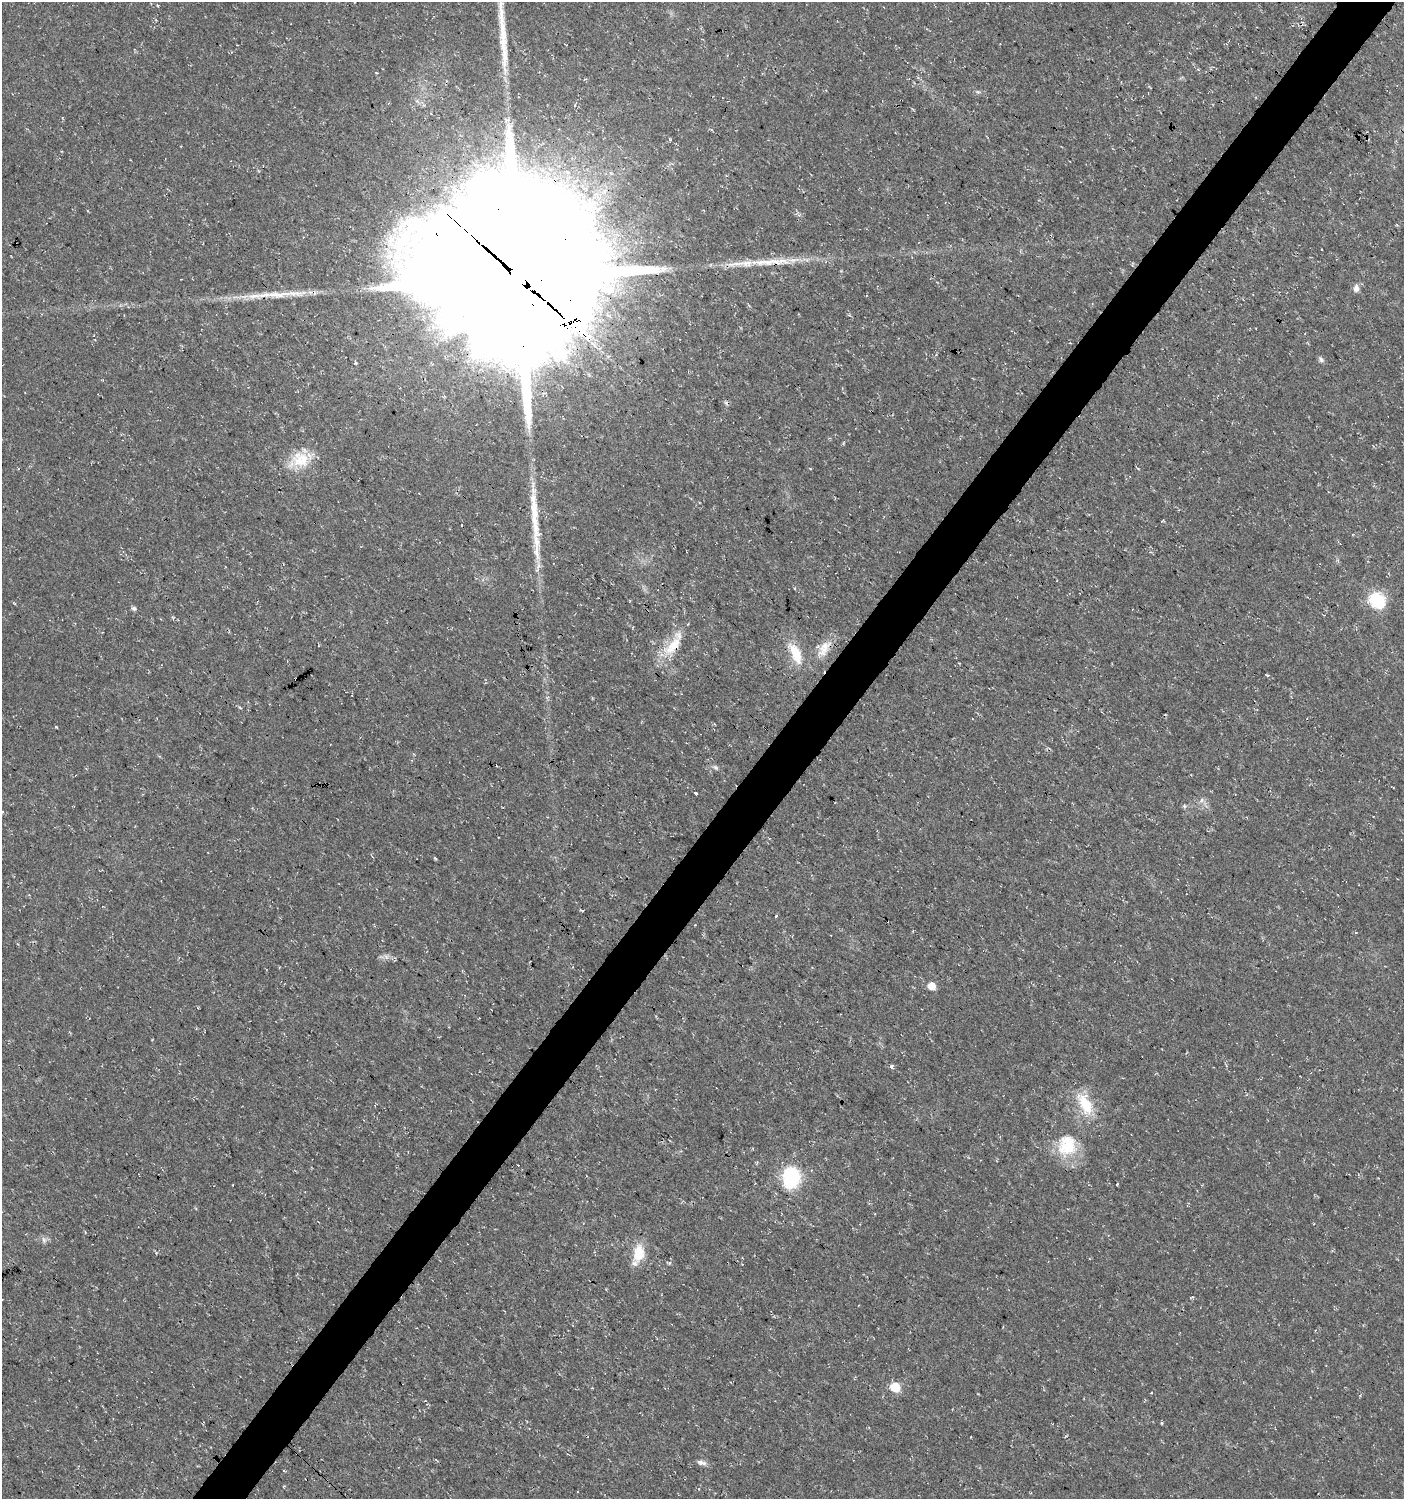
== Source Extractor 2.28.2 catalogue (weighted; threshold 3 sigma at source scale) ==
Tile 10 of 4 x 4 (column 2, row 3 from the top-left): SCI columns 1643-3044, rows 1500-2996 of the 6029 x 6004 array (HDU 1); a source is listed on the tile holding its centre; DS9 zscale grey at full resolution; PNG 1406 x 1501 px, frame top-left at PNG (2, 2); no overlay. Shown black and unused: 4% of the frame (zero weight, under 3 of 4 exposures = <1% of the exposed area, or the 3 px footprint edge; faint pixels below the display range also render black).
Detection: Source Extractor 2.28.2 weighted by HDU 2 'WHT'; one run over the whole footprint, this tile lists its part. Background 0.0176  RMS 0.0035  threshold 0.0156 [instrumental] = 3 sigma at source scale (4.5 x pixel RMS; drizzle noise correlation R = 1.50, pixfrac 1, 0.0396/0.0396 arcsec/px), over >= 5 px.
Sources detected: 58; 2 inside a brighter object's white glare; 7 cosmic-ray / hot-pixel residue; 2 long thin detections or spike segments (spike, bleed or trail) — not listed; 6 inside a brighter listed object's ellipse — not listed separately; the other 41 listed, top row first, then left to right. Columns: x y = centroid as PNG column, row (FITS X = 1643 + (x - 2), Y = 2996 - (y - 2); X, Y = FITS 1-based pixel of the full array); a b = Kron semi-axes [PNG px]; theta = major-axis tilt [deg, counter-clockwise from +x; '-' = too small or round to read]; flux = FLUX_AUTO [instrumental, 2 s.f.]
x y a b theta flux
1150 87 7 2 -45 0.32
978 92 6 4 -18 0.52
670 139 5 3 - 0.48
1321 249 3 2 - 0.61
793 260 18 6 6 3.1
759 262 28 8 1 5.8
731 264 17 5 9 2.5
518 277 56 47 -3 22000
1356 288 9 7 87 1.7
278 294 42 8 2 8.6
571 323 16 7 -46 550
1321 359 9 6 -48 0.91
726 403 6 4 -74 0.58
299 460 29 21 24 11
1377 600 7 7 - 71
134 608 6 6 - 0.74
173 618 6 3 -73 0.4
673 646 36 15 44 10
824 649 27 13 61 5.7
796 653 30 12 -67 8.9
1267 675 5 3 - 0.38
240 708 5 3 - 0.4
56 727 3 3 - 0.51
715 767 8 6 -32 0.85
696 793 4 3 - 2.1
1202 800 8 6 39 1.1
1184 806 6 4 -46 0.57
435 858 5 3 - 0.38
776 916 3 3 - 1
932 986 6 5 - 5.4
891 1067 4 3 - 9.1
1085 1104 34 15 -63 12
1067 1145 29 26 88 14
791 1178 26 21 82 20
44 1240 8 6 -85 1.1
639 1253 22 14 80 7.8
1192 1297 6 2 29 0.33
895 1387 6 6 - 17
1162 1423 4 3 - 0.42
701 1462 14 5 -14 1.5
284 1470 3 2 - 0.74
Overlapping masked pixels (flux is a lower limit): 4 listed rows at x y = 518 277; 571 323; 673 646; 824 649